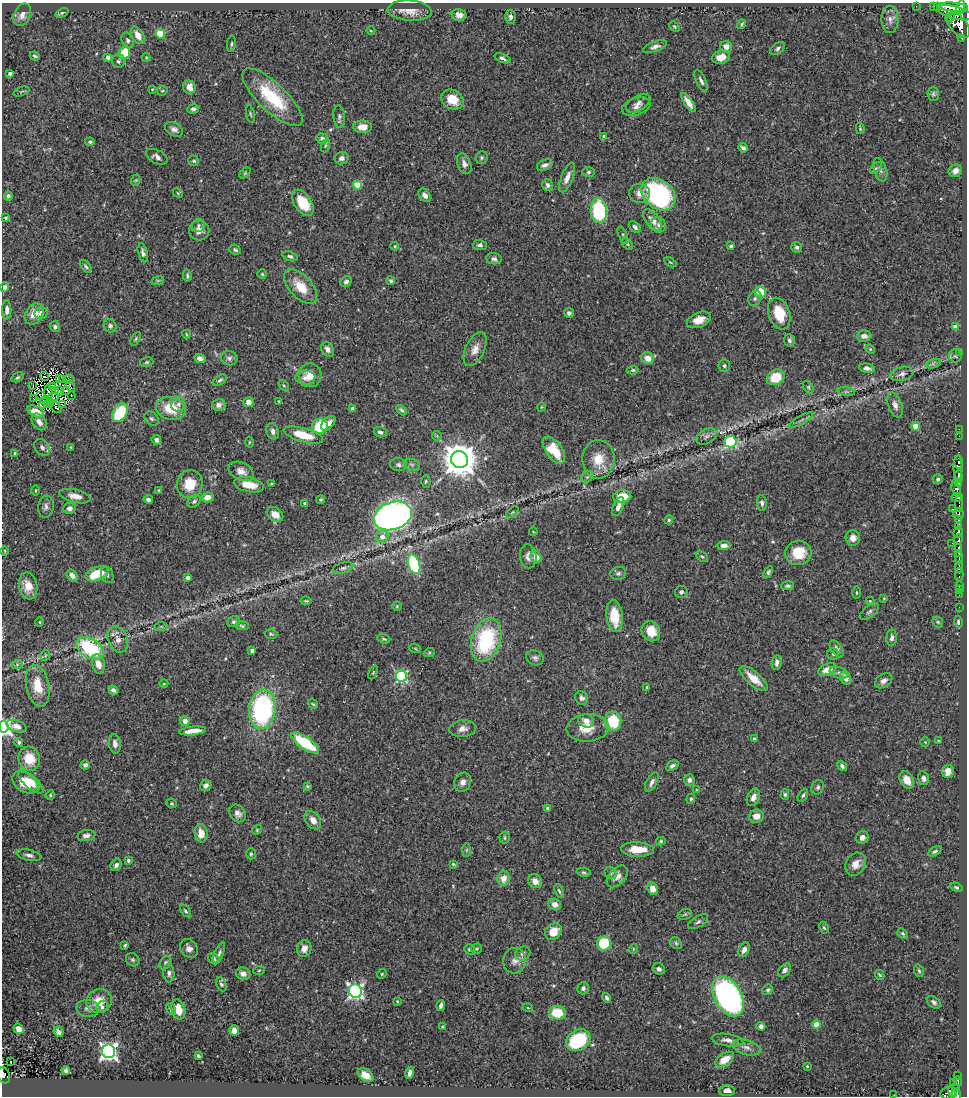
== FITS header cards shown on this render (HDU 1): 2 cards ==
NAXIS1  =                  965
NAXIS2  =                 1094

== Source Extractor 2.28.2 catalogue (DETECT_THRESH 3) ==
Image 965 x 1094 px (HDU 1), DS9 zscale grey, 1 PNG px = 1 image px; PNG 969 x 1098 px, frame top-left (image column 1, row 1094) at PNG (2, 3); each listed source drawn as its Kron ellipse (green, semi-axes under 4 px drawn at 4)
Background 0.69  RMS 0.026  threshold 0.077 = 3 sigma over >= 5 px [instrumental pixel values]
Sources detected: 444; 2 with non-positive FLUX_AUTO (blend fragments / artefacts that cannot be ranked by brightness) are neither listed nor drawn; the other 442 listed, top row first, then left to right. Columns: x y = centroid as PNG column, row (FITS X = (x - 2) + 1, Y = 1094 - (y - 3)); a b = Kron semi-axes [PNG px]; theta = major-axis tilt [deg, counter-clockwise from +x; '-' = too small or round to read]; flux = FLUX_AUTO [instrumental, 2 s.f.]
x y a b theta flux
916 6 2 2 - 2.4
934 6 4 2 - 7.2
938 7 3 2 - 28
953 7 15 4 -3 1700
961 7 7 3 79 390
410 11 22 10 -4 19
62 13 7 4 22 2.7
954 13 18 6 -14 2000
22 15 12 8 66 11
459 15 7 6 - 10
510 17 7 5 88 6.2
950 17 5 4 - 230
890 19 13 8 -89 9.1
741 24 5 4 - 2.3
959 25 15 8 -51 1700
674 27 6 4 -45 2.2
371 31 4 3 - 1.5
160 34 5 4 - 57
138 35 9 6 -59 18
962 38 3 3 - 24
128 40 8 5 -66 4.6
231 44 8 3 85 2.7
655 47 12 5 20 7.2
726 47 6 5 - 12
777 48 8 5 34 4.3
124 53 6 5 - 55
35 56 5 3 - 2.8
108 57 4 4 - 7.8
146 57 4 3 - 1.4
721 57 9 6 16 21
502 58 8 4 -21 4.5
118 61 7 6 - 4.1
10 73 4 3 - 5.7
701 81 12 4 -64 5.7
189 87 7 6 - 14
152 89 4 3 - 1.6
21 91 8 2 21 1.9
162 91 5 5 - 2.4
933 94 7 6 - 3.6
272 97 39 14 -43 100
452 99 12 9 -31 32
688 102 11 4 -56 15
638 103 13 7 31 8.3
636 107 14 8 18 10
193 109 5 5 - 4.7
250 114 9 3 -79 3
339 116 11 6 -85 4.9
362 127 9 6 0 17
860 128 6 3 -80 2.4
174 129 10 6 -29 7.2
604 137 3 3 - 3.4
322 139 6 5 - 6.3
90 142 5 3 - 2.9
325 146 7 3 71 2.2
743 148 5 3 - 5.2
157 157 12 6 -27 7
342 158 7 6 - 6.4
481 158 6 6 - 3.3
194 161 5 5 - 2.8
464 164 11 6 -68 9.2
545 165 8 5 22 6.9
876 168 7 4 44 3
880 170 12 6 -72 7.2
955 171 7 6 - 9.6
589 172 6 5 - 3.6
245 173 6 4 45 2.3
567 177 16 6 68 12
136 180 6 3 71 1.9
358 185 4 4 - 51
547 185 6 5 - 5.4
178 193 5 4 - 1.9
640 193 10 9 - 12
658 194 19 14 -39 290
425 195 7 5 -51 7.7
8 196 4 4 - 4.1
303 203 15 8 -56 47
599 211 12 8 -83 140
6 218 3 3 - 2.5
653 220 13 7 -51 14
198 225 7 6 - 4
658 225 8 7 - 4.5
635 227 7 4 -44 4.9
199 231 10 10 - 10
623 235 9 3 -68 3.2
627 244 6 4 -53 2.7
480 245 7 5 -2 5.1
394 246 4 4 - 1.9
731 246 4 3 - 3.4
797 247 5 5 - 4.7
235 250 6 4 -23 3.3
143 253 10 5 -74 6
290 256 7 4 -19 4
494 259 8 5 -5 5
670 262 7 3 -29 1.7
86 266 7 4 -53 3.1
262 274 5 5 - 2.9
187 276 6 3 -84 2.8
158 280 6 4 18 2.2
391 281 4 4 - 3.3
346 282 6 5 - 6
301 286 21 11 -47 37
5 287 5 4 - 5.9
760 292 5 5 - 39
755 298 8 6 59 4.1
7 310 9 4 89 8.4
41 313 6 6 - 9.1
569 313 5 5 - 4.5
34 314 11 8 57 19
779 314 16 10 -70 46
699 320 12 7 22 20
110 326 7 6 - 4.6
55 327 5 5 - 4.3
956 327 4 4 - 18
186 334 4 3 - 1.7
864 336 7 5 1 9.1
136 339 7 4 58 2.6
789 340 6 5 - 4.3
328 349 8 6 -55 8.7
475 349 18 9 65 15
870 349 5 4 - 1.9
960 353 2 2 - 7.7
955 356 6 6 - 3.5
229 358 8 7 - 5.8
648 358 6 5 - 15
200 359 6 4 -23 7.3
147 362 7 5 15 2.9
933 364 7 4 19 3.3
724 366 6 6 - 3.6
867 368 8 4 -11 5.9
633 370 6 4 9 3
902 374 12 7 14 7.6
310 375 12 11 - 21
17 377 6 4 30 2.8
45 377 4 2 - 0.88
776 377 9 7 32 48
59 378 3 2 - 0.7
305 378 10 7 -2 8.8
63 379 4 2 - 0.76
70 379 5 2 - 1.7
220 380 7 4 35 3.5
284 385 6 3 -44 2
33 386 2 2 - 0.45
70 386 6 2 -69 0.87
52 387 4 2 - 2.6
808 387 7 4 -61 2.7
56 391 3 2 - 1.3
59 391 5 2 - 1.6
65 391 4 2 - 0.67
846 392 9 4 -8 3.8
49 393 8 2 -88 1.3
41 395 3 2 - 1.7
71 395 3 2 - 3.4
53 397 5 3 - 0.81
33 398 4 2 - 3
44 401 3 2 - 0.69
279 401 3 3 - 1.4
248 402 5 5 - 11
50 403 3 2 - 0.55
47 404 2 2 - 1.7
178 404 7 7 - 5.7
62 405 3 2 - 0.9
219 405 7 6 - 7.5
895 405 13 6 -70 8.8
42 406 3 2 - 1.8
56 407 6 2 -50 2.5
541 407 4 3 - 1.3
171 408 15 11 -13 48
353 409 4 4 - 10
401 410 6 3 -45 3.3
36 412 9 5 -25 17
120 413 10 7 59 81
151 419 8 6 -43 4.3
801 420 14 3 30 4.4
39 422 9 6 -53 10
328 423 9 5 45 9.8
320 426 8 7 - 72
915 426 4 4 - 27
959 429 2 2 - 7.5
273 431 8 6 -74 6.7
380 432 7 5 -19 4.8
303 435 20 6 -16 46
437 436 5 4 - 3
707 436 11 7 29 7
959 436 2 2 - 10
156 440 5 4 - 6.8
249 442 5 3 - 1.8
730 442 6 6 - 170
42 447 9 7 -52 7.4
71 447 3 2 - 1.4
554 450 15 8 -54 39
15 453 4 4 - 4
598 459 19 16 88 36
459 460 8 8 - 4300
959 462 7 3 89 190
398 465 8 6 -6 5
412 465 8 5 -17 5.3
958 468 12 4 -89 450
241 471 13 8 -24 12
958 476 6 3 86 380
587 477 6 5 - 3.7
938 479 5 5 - 4.2
426 481 6 4 89 2.6
958 483 3 3 - 120
190 484 14 13 - 39
271 484 4 4 - 1.8
249 485 15 7 -12 29
956 489 7 3 -70 220
36 490 5 3 - 1.6
159 490 3 3 - 1.6
75 496 16 6 -13 15
207 497 6 5 - 18
622 497 9 6 8 35
957 497 6 4 7 180
148 499 5 3 - 5
321 500 4 4 - 2.6
194 501 7 5 39 4.1
305 503 3 3 - 5.9
762 503 8 5 -82 4.6
959 504 8 3 -90 100
46 507 11 8 84 6.8
618 507 10 5 67 7
69 508 6 5 - 6.3
952 509 3 2 - 70
512 512 7 3 45 1.8
275 514 9 6 -35 18
958 514 6 5 - 250
393 516 19 14 18 790
669 520 4 4 - 2.2
959 520 3 3 - 64
959 526 4 3 - 64
533 531 4 3 - 1.4
958 532 6 4 70 650
382 537 6 6 - 12
853 538 8 7 - 11
959 539 5 3 - 200
952 543 2 2 - 5.8
724 545 7 4 1 7.6
959 547 4 3 - 240
5 551 5 3 - 1.6
798 553 13 12 - 44
959 553 4 3 - 160
528 556 12 8 -83 10
536 557 6 5 - 14
702 557 7 4 -38 2.8
959 558 6 3 86 220
414 564 10 5 -71 140
959 567 5 3 - 90
343 568 11 5 16 5.2
768 572 6 4 63 3.2
618 573 8 6 17 4.9
97 574 12 6 20 49
107 575 8 6 -70 5
959 575 6 2 90 18
72 576 6 5 - 8.5
187 577 3 3 - 5.2
959 585 4 2 - 22
28 586 13 9 -80 22
788 586 6 4 4 3.5
959 590 2 2 - 4.5
681 592 6 6 - 4
857 593 6 3 -89 2.2
959 595 2 2 - 2.8
884 598 4 4 - 1.4
306 601 5 3 - 2.2
870 601 4 4 - 1.5
397 606 5 4 - 1.8
959 607 2 2 - 5.8
869 612 11 6 40 5.6
615 616 16 8 -84 45
40 622 5 3 - 1.6
234 622 6 5 - 3.4
938 622 6 5 - 2.6
958 622 6 4 -85 3.8
161 626 6 4 0 2.3
242 626 7 4 -3 2.7
651 631 10 9 - 32
271 634 6 4 -16 2.5
892 638 8 5 86 5.4
118 639 13 9 -68 14
384 639 7 4 -19 3
486 640 22 14 73 160
90 648 15 9 -31 150
415 648 6 3 -20 2.1
837 649 10 5 -56 6
252 651 4 4 - 4.5
429 653 6 3 19 2.1
833 654 6 5 - 2.6
45 655 5 4 - 2.1
535 658 9 7 -28 5.2
777 662 8 5 83 7.5
98 664 10 6 -77 18
17 665 6 3 21 2.1
827 670 9 5 24 19
373 672 7 3 67 1.9
839 673 9 5 -19 4.6
401 676 6 5 - 220
753 678 17 7 -41 28
846 678 7 5 -57 10
884 681 10 6 35 7.4
164 684 4 3 - 1.3
38 686 21 11 -79 37
647 687 4 3 - 1.6
113 690 5 4 - 5.3
582 698 7 6 - 5.5
313 704 5 3 - 2
262 709 20 13 84 290
185 721 5 5 - 10
586 721 8 6 -26 12
613 721 10 8 -87 80
16 726 10 6 -19 10
3 727 6 5 - 570
588 728 21 13 5 33
462 729 13 8 6 11
192 731 13 4 6 22
754 739 4 3 - 3.2
938 741 4 3 - 1.6
19 742 4 4 - 2.8
925 742 5 5 - 1.9
305 743 16 6 -35 100
115 744 10 6 -82 8.1
29 759 12 11 - 35
85 765 5 4 - 4.8
672 766 7 4 32 5
842 766 5 4 - 4.1
948 771 6 6 - 16
923 778 7 5 -74 6.2
689 780 6 5 - 5.6
907 780 9 6 -60 14
31 782 16 6 -41 22
463 782 10 8 64 9
652 782 11 5 62 8.2
25 783 14 9 -32 32
206 786 6 5 - 7.3
307 786 4 3 - 2.1
818 787 7 6 - 4
697 790 3 2 - 1.1
785 794 5 4 - 2.7
50 795 5 4 - 2.1
803 795 7 4 60 3.4
753 797 9 6 66 8.9
691 799 5 4 - 2.3
172 803 5 4 - 2.3
548 808 4 3 - 5.8
238 813 9 7 -54 8.8
756 816 7 6 - 14
313 820 10 7 -54 13
257 830 5 4 - 2
201 833 9 6 -82 21
86 835 9 5 10 6.8
862 837 7 6 - 7.3
505 838 6 5 - 2.8
661 841 5 4 - 2.2
637 849 17 7 -3 34
466 850 7 4 90 3.1
935 851 7 4 31 3.3
251 854 5 4 - 2.6
29 855 12 5 -13 7
128 860 3 3 - 4.1
453 864 4 3 - 2
856 864 12 9 61 16
116 865 6 5 - 6.3
584 872 7 4 -9 3
611 873 6 5 - 3.8
617 876 13 8 47 13
503 878 7 6 - 17
535 881 7 6 - 11
956 887 6 4 -26 2.8
653 889 6 5 - 13
559 891 7 4 -70 3.1
555 904 6 5 - 10
185 911 7 4 -53 3
685 914 7 5 18 2.7
698 922 11 5 30 4.7
824 928 6 4 -61 2.4
553 932 9 7 44 27
903 933 6 4 -38 2.9
604 943 7 7 - 82
676 943 6 5 - 3.3
125 945 3 3 - 2.3
189 948 10 8 -54 9.1
304 949 9 7 72 13
469 949 5 5 - 2.8
477 949 6 5 - 2.7
633 949 5 3 - 1.5
744 950 8 5 64 8.9
219 953 12 4 68 5
523 953 8 6 30 6.5
214 959 6 5 - 4.1
133 960 7 6 - 3.6
514 961 13 11 85 12
165 963 7 5 59 3.4
659 969 6 5 - 5.3
259 970 5 3 - 1.9
785 970 8 5 52 6
919 971 6 4 -71 3
169 973 9 5 -86 5.4
243 974 7 6 - 11
382 974 5 4 - 2.1
879 975 5 3 - 2.5
221 984 7 4 -65 3.5
583 988 6 5 - 4.9
768 990 5 5 - 3.2
355 991 7 6 - 470
728 996 22 13 -62 530
607 998 5 3 - 3.8
99 1001 13 11 24 27
397 1001 3 2 - 1.6
934 1002 8 5 -38 4.8
441 1005 5 3 - 5
102 1007 6 5 - 5.4
88 1008 12 8 -5 7.9
528 1008 5 3 - 1.6
171 1009 6 4 -59 3.2
178 1009 10 6 -75 27
557 1013 8 7 - 42
816 1025 4 4 - 30
761 1026 4 4 - 7.9
443 1027 3 3 - 1.6
19 1029 5 4 - 13
234 1030 5 4 - 12
58 1032 5 4 - 5.7
578 1040 13 10 33 120
727 1040 16 6 -8 10
747 1047 14 7 -16 10
108 1051 7 6 - 690
198 1056 4 3 - 3.3
725 1060 10 6 35 27
11 1062 2 2 - 1.8
807 1066 3 3 - 1.9
66 1070 4 4 - 3.2
410 1073 6 3 74 5.4
4 1075 8 6 -68 120
365 1075 9 6 -35 14
958 1076 3 2 - 7.8
958 1081 5 3 - 60
954 1082 3 2 - 5.5
955 1088 3 3 - 23
727 1091 8 5 4 8.4
953 1092 5 2 - 170
948 1093 8 6 17 300
894 1095 2 2 - 0.82
956 1095 7 4 -77 220
At the frame edge (FLAGS 8, measured only in part): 4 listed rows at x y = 3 727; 4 1075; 894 1095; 956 1095
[2 non-positive-flux detections neither listed nor drawn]